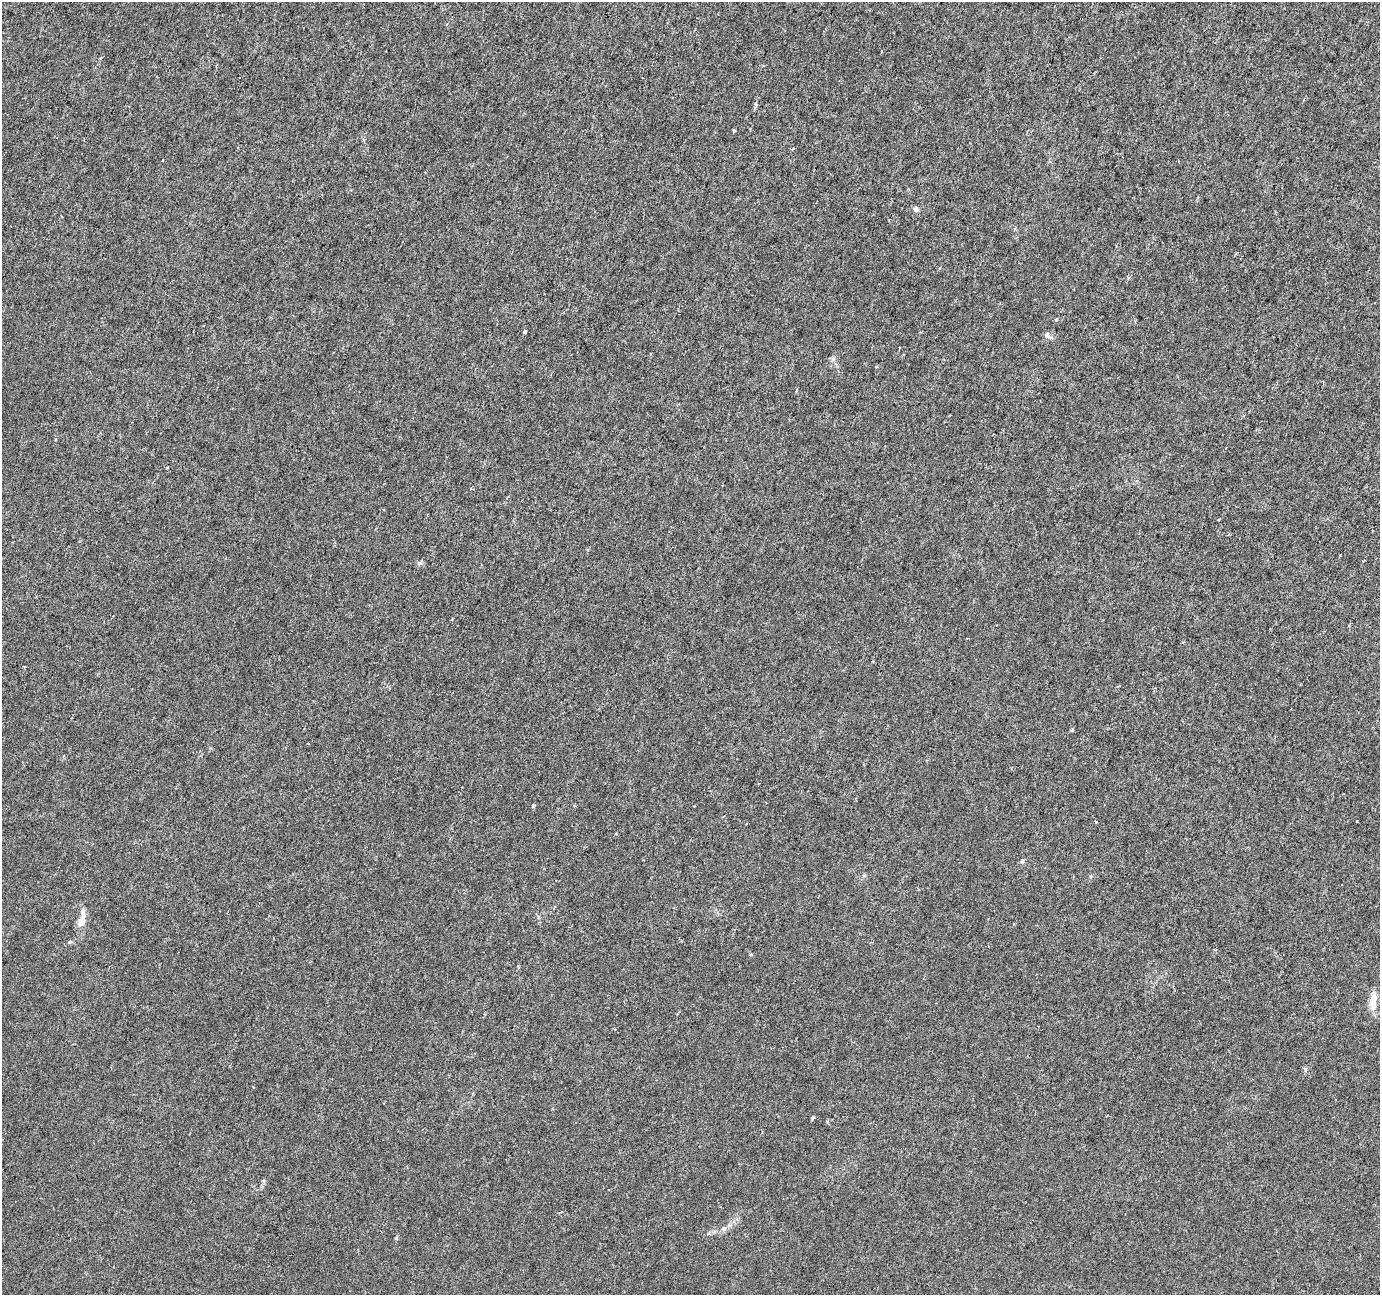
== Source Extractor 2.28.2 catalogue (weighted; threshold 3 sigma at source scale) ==
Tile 10 of 4 x 4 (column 2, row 3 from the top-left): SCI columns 1379-2756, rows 1505-2797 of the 5521 x 5659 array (HDU 1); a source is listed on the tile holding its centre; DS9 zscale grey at full resolution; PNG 1382 x 1297 px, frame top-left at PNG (2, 2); no overlay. Shown black and unused: <1% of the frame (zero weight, under 3 of 6 exposures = <1% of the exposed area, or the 3 px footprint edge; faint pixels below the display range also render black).
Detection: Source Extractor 2.28.2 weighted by HDU 2 'WHT'; one run over the whole footprint, this tile lists its part. Background -9.02e-05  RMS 0.0012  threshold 0.00505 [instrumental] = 3 sigma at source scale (4.09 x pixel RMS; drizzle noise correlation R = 1.36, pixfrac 0.8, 0.0396/0.0396 arcsec/px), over >= 5 px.
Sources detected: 17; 1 inside a brighter listed object's ellipse — not listed separately; the other 16 listed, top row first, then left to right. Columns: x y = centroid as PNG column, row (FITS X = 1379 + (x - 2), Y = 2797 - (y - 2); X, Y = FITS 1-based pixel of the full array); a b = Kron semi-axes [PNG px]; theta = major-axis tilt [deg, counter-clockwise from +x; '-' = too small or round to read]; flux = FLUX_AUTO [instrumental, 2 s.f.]
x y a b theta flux
734 131 3 3 - 0.23
916 209 6 6 - 0.33
1056 320 5 4 - 0.13
525 332 4 3 - 0.21
1047 335 8 7 - 0.36
833 359 6 5 - 0.22
1364 560 3 2 - 0.11
25 667 4 2 - 0.098
1071 730 4 4 - 0.13
1357 821 3 2 - 0.097
81 922 16 9 71 0.86
1014 924 3 2 - 0.081
751 954 5 3 - 0.15
1373 1002 23 8 78 1.3
813 1118 5 3 - 0.14
724 1229 7 7 - 0.32
Unlisted compact peaks at least as high as the median listed source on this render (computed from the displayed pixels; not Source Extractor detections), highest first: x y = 533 806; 419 563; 396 1238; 1305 1069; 1096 822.